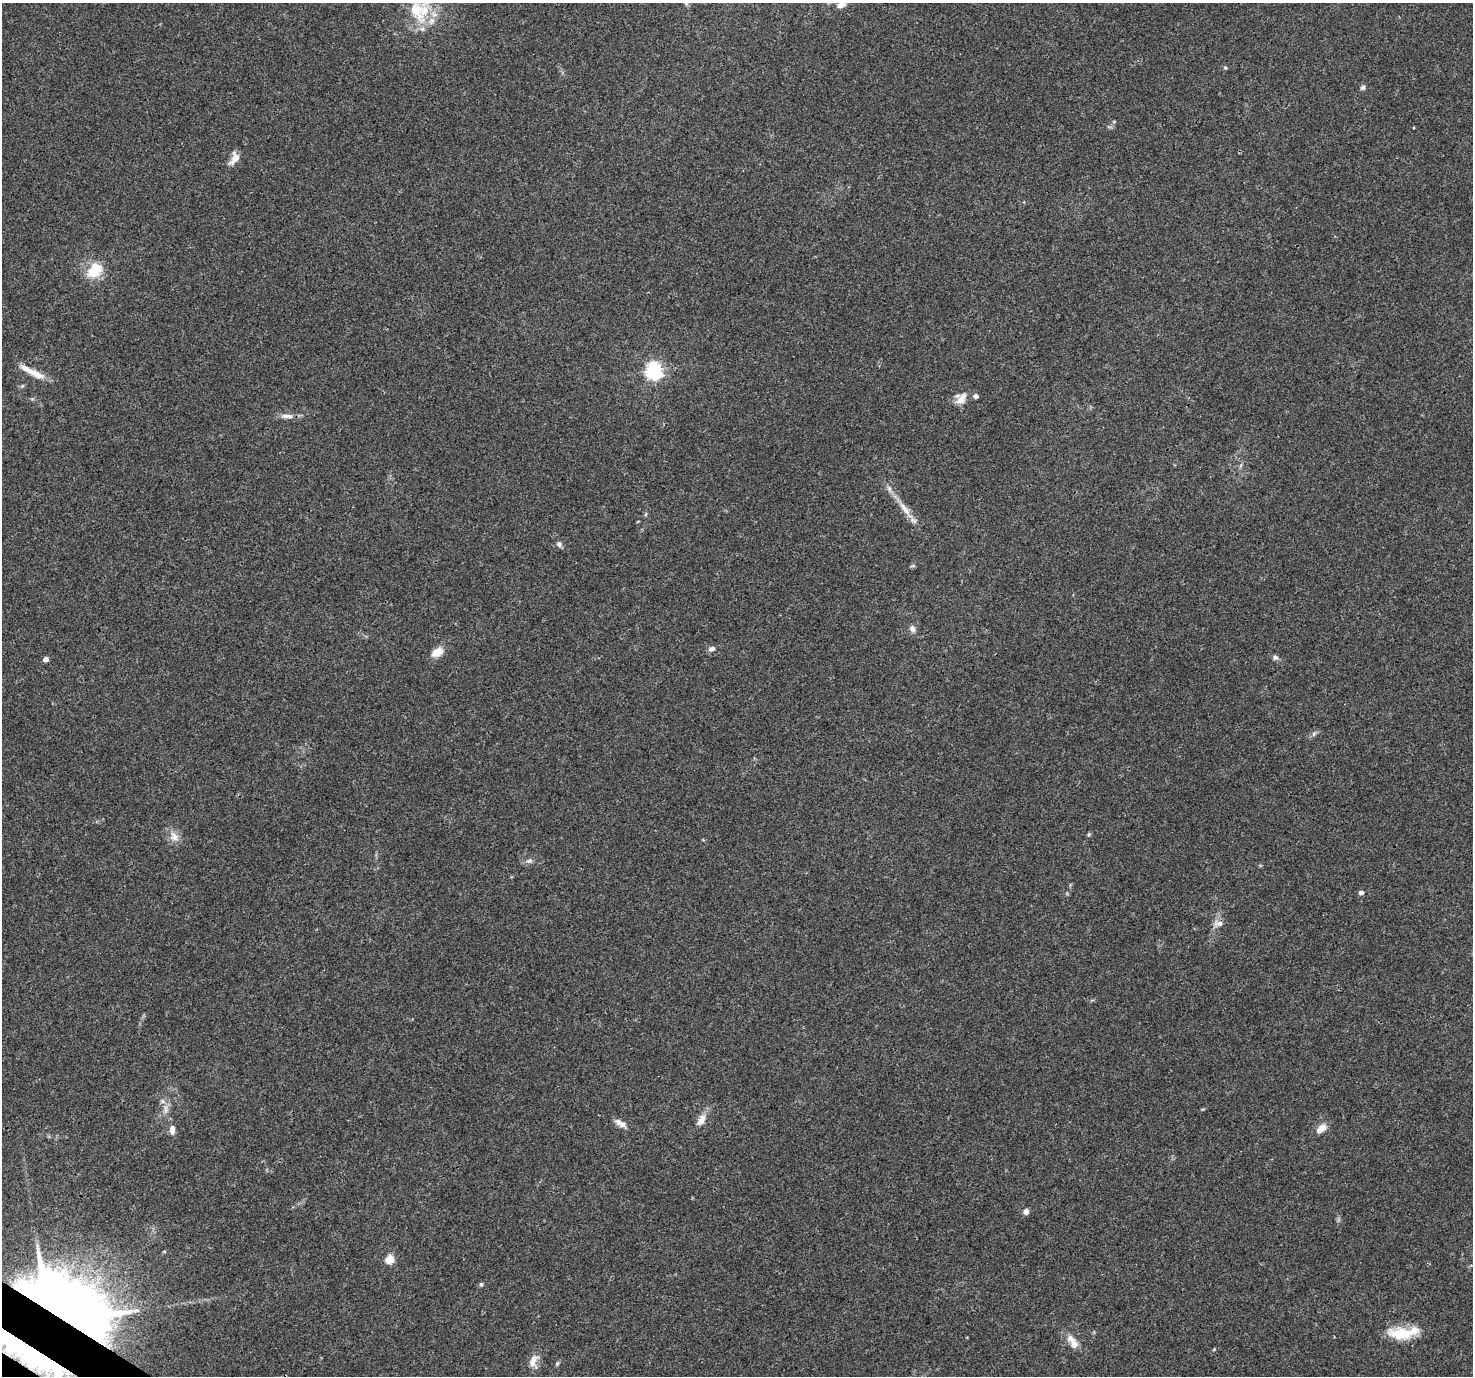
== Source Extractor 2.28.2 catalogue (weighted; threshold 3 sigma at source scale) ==
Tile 7 of 4 x 4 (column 3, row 2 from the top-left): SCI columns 2975-4445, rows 2981-4354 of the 5958 x 6028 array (HDU 1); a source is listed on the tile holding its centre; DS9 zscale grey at full resolution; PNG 1475 x 1378 px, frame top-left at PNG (2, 3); no overlay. Shown black and unused: <1% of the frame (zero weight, under 3 of 4 exposures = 5% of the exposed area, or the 3 px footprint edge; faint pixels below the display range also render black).
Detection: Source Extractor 2.28.2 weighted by HDU 2 'WHT'; one run over the whole footprint, this tile lists its part. Background 0.016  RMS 0.0026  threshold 0.0118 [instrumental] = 3 sigma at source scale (4.5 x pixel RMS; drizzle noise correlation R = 1.50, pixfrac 1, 0.0396/0.0396 arcsec/px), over >= 5 px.
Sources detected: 49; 1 inside a brighter object's white glare — not listed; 5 inside a brighter listed object's ellipse — not listed separately; the other 43 listed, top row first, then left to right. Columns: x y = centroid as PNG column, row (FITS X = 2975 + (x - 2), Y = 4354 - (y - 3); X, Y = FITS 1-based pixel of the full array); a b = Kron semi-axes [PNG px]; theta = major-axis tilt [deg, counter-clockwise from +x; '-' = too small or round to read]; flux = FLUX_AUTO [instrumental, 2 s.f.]
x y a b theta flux
841 5 14 7 20 1.5
415 10 44 17 -56 9.1
1225 67 5 3 - 0.29
1363 87 6 6 - 0.66
1114 121 6 3 20 0.29
235 158 16 9 58 2.5
95 269 22 16 54 7.5
654 371 7 6 - 88
34 373 18 9 -30 2.8
22 386 7 4 45 0.43
976 396 5 4 - 1.2
961 399 19 11 49 2.8
287 416 18 6 -2 1.8
1241 465 7 4 71 0.46
906 510 33 8 -53 3.9
559 544 8 6 -47 0.74
913 566 7 3 9 0.36
912 629 9 7 -71 1.1
711 649 9 7 12 0.98
437 652 16 10 32 3
1275 657 7 6 - 0.78
46 659 4 4 - 1.5
1314 734 8 5 70 0.62
1089 835 6 5 - 0.37
174 837 15 12 -46 2.4
529 861 9 6 19 0.88
1361 893 5 4 - 0.86
1218 923 15 8 -1 1.5
166 1109 12 6 -86 1.5
701 1120 18 9 59 2.3
620 1123 17 7 -33 1.7
1321 1128 14 8 38 2.3
172 1130 10 6 -88 1.7
1026 1212 6 6 - 1.3
389 1259 5 5 - 10
481 1284 5 4 - 0.47
67 1305 101 46 -30 250
1402 1333 36 13 4 8.8
1071 1339 14 10 -35 2.2
1214 1349 4 3 - 0.24
37 1354 75 25 -25 55
534 1361 20 11 75 2.6
557 1364 7 4 58 0.41
Overlapping masked pixels (flux is a lower limit): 2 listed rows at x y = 67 1305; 37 1354
Isophote crosses this tile's border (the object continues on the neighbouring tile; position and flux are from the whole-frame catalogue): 1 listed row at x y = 841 5